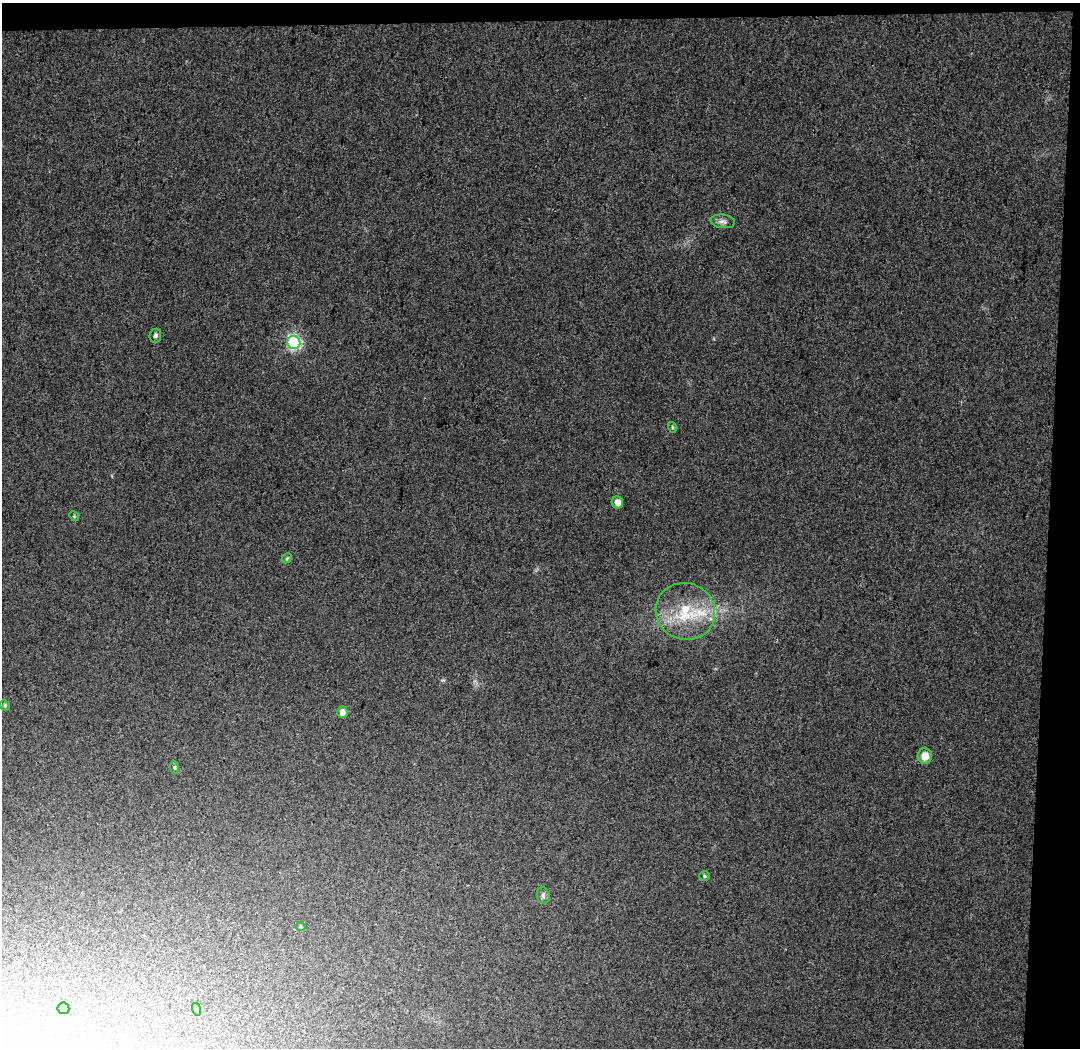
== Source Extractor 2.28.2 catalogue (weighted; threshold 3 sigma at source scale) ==
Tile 2 of 2 x 2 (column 2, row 1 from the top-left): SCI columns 1079-2156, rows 1133-2178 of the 2156 x 2267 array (HDU 1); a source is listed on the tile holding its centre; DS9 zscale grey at full resolution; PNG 1082 x 1050 px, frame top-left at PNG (2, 3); each listed source drawn as its Kron ellipse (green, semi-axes under 4 px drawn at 4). Shown black and unused: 5% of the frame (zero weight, under 3 of 4 exposures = <1% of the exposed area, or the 3 px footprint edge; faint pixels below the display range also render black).
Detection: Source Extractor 2.28.2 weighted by HDU 2 'WHT'; one run over the whole footprint, this tile lists its part. Background 0.0267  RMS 0.0088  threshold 0.0394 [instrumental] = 3 sigma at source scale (4.5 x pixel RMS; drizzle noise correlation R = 1.50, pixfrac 1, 0.0396/0.0396 arcsec/px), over >= 5 px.
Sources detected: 18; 1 inside a brighter listed object's ellipse — not listed separately; the other 17 listed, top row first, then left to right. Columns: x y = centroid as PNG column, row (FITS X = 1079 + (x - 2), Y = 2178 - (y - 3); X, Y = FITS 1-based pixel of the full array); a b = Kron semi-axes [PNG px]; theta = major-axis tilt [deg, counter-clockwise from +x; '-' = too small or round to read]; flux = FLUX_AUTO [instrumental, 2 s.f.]
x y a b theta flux
723 221 12 6 -7 3.8
155 336 7 5 84 2.6
294 342 6 6 - 150
672 427 5 3 - 0.91
617 502 6 5 - 6.3
74 516 5 4 - 0.94
287 558 6 4 45 1.1
685 611 30 28 -25 47
5 705 5 4 - 1.3
342 712 6 5 - 6.8
925 756 7 7 - 10
174 767 6 4 -84 1.2
704 876 5 4 - 1.1
543 895 8 6 -76 2.4
300 927 5 3 - 0.87
63 1008 6 6 - 3.8
196 1009 6 4 -70 1.4